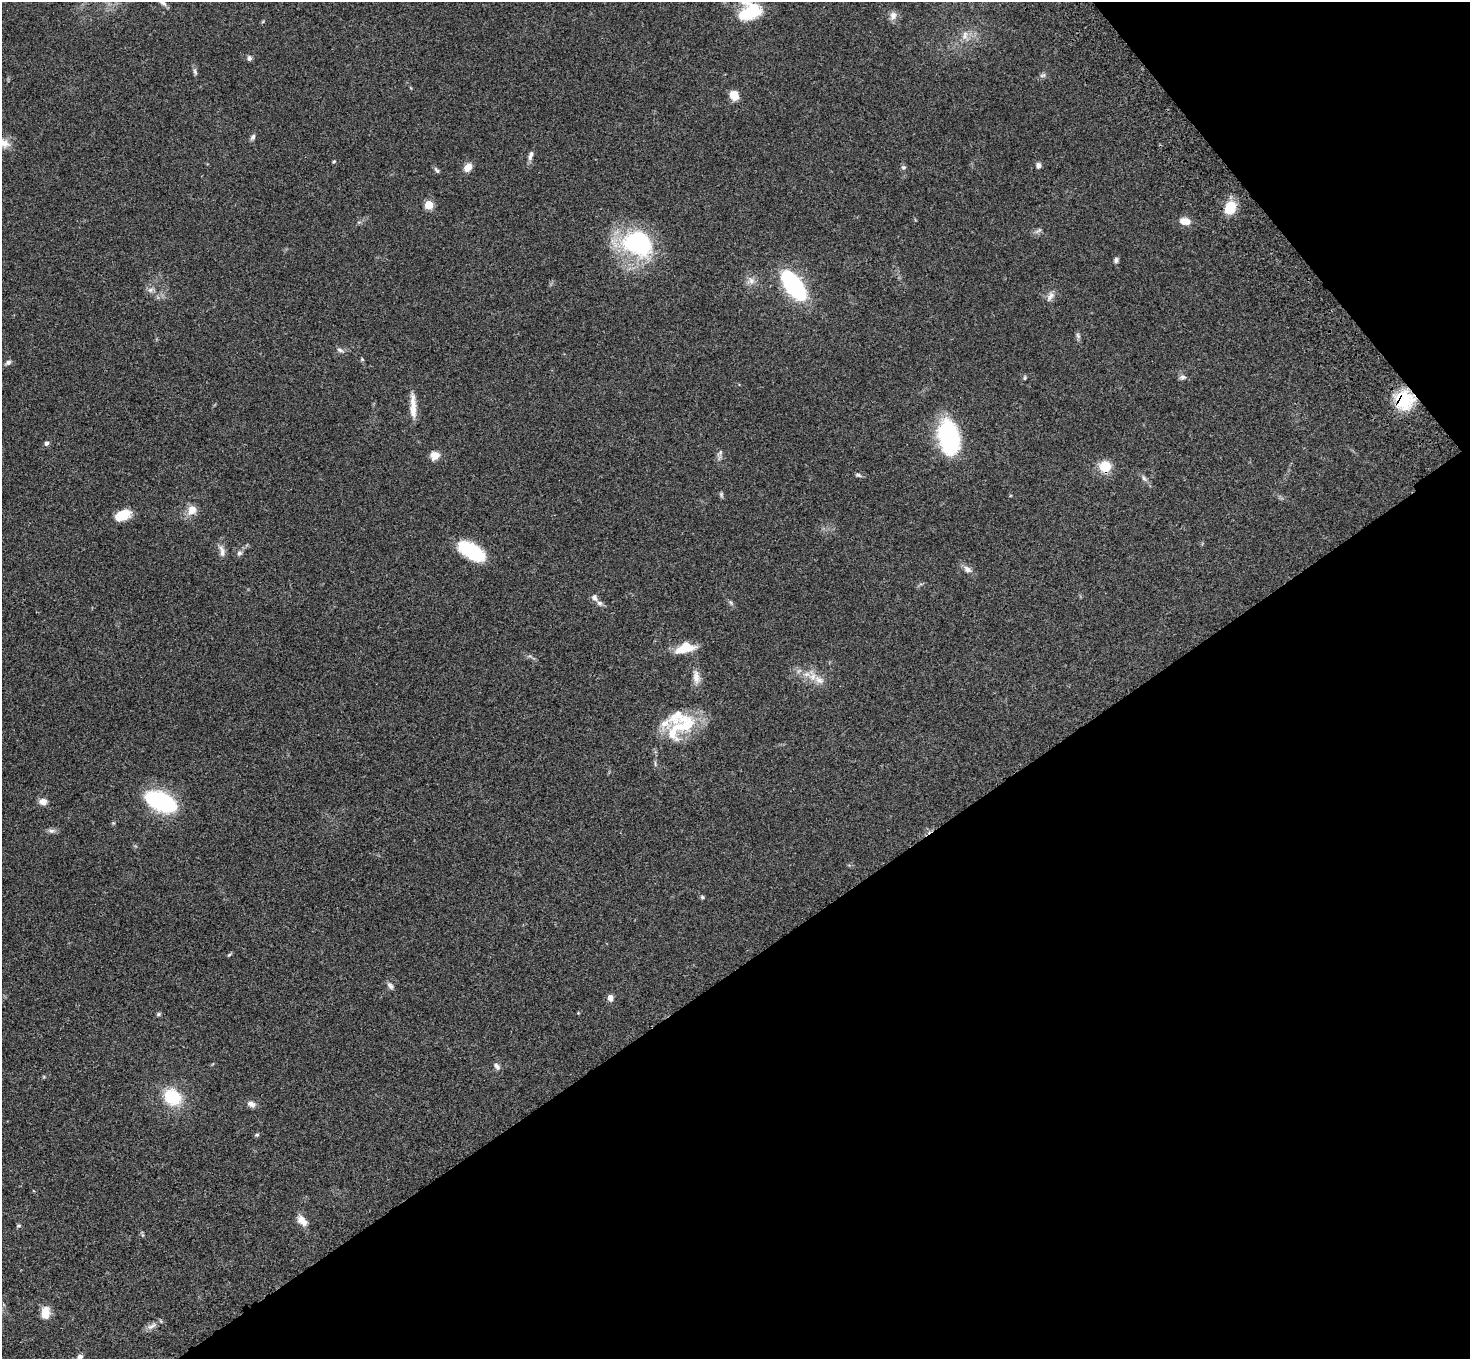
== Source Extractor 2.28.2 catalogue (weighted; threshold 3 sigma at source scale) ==
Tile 12 of 4 x 4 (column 4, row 3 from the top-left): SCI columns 4511-5978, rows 1736-3092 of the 6081 x 6045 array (HDU 1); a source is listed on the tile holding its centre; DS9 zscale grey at full resolution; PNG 1472 x 1361 px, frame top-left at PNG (2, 2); no overlay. Shown black and unused: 34% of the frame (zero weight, under 3 of 4 exposures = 6% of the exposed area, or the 3 px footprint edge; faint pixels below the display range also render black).
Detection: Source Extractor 2.28.2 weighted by HDU 2 'WHT'; one run over the whole footprint, this tile lists its part. Background 0.0477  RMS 0.0052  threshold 0.0235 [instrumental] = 3 sigma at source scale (4.5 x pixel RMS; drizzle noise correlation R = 1.50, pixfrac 1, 0.05/0.05 arcsec/px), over >= 5 px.
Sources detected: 79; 1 inside a brighter object's white glare — not listed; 6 inside a brighter listed object's ellipse — not listed separately; the other 72 listed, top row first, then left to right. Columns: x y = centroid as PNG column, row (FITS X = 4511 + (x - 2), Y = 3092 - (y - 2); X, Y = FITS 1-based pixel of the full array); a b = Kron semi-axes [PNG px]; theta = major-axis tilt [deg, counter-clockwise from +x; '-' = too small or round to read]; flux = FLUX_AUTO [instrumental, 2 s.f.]
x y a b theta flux
752 12 24 23 - 20
893 16 12 9 76 2.8
965 35 14 8 75 3.6
249 58 7 5 90 1.4
195 72 9 5 -78 1.2
1043 75 9 6 18 1.3
734 95 10 8 -58 6.3
253 137 7 5 70 1.5
3 143 19 14 -8 7.1
530 155 13 6 78 2.2
334 161 4 4 - 0.54
1038 165 6 5 - 2.1
468 167 11 7 52 4.5
903 167 7 6 - 0.99
437 170 8 5 -50 1.1
429 205 5 5 - 20
1230 208 12 10 69 15
1185 221 12 8 -5 5.2
1038 230 13 4 37 1.3
637 243 28 22 -26 74
1116 260 7 5 69 1.3
751 280 9 8 - 2.7
793 285 21 11 -55 87
150 290 9 6 16 1.7
1050 296 15 8 61 2.8
1078 335 9 5 -63 1.2
340 350 10 5 -16 1.5
362 359 5 5 - 0.57
8 362 8 6 26 1.5
1182 377 9 6 4 1.5
1025 378 6 4 82 0.65
1404 400 21 20 - 21
413 404 32 8 -86 5.8
948 437 35 20 -78 54
46 443 6 5 - 1.3
720 453 11 5 52 1.4
435 455 10 9 - 4.1
1105 466 11 11 - 11
858 475 8 5 -23 1.1
1144 478 9 5 -60 1.4
721 494 8 5 -84 0.9
192 510 11 10 - 5.4
123 515 16 9 25 12
222 551 17 7 -76 3
472 551 30 14 -31 27
239 553 8 7 - 1.5
967 569 13 8 -31 2.7
594 598 9 7 -53 1.9
731 603 9 4 -55 1
685 648 21 10 15 12
799 671 9 3 45 0.9
812 676 19 10 -75 5.6
696 677 21 9 -82 4.5
687 725 36 26 24 23
43 801 8 6 -5 4
161 801 24 11 -25 86
51 831 10 6 -12 1.7
702 897 5 5 - 0.7
229 955 6 4 42 0.68
390 986 11 6 -49 1.7
610 998 7 6 - 2.5
158 1014 7 4 28 0.82
497 1066 10 6 -52 1.8
172 1097 18 15 -35 22
251 1104 11 7 -25 2.6
257 1135 6 5 - 0.76
302 1221 16 9 -47 4.2
19 1226 6 5 - 0.8
143 1235 6 4 -90 0.6
45 1313 12 8 87 7.9
152 1326 17 6 30 2.8
80 1357 6 5 - 1.7
Overlapping masked pixels (flux is a lower limit): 2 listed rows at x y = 1404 400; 1105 466
Isophote crosses this tile's border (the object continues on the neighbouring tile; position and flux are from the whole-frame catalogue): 3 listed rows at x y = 752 12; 3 143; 80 1357